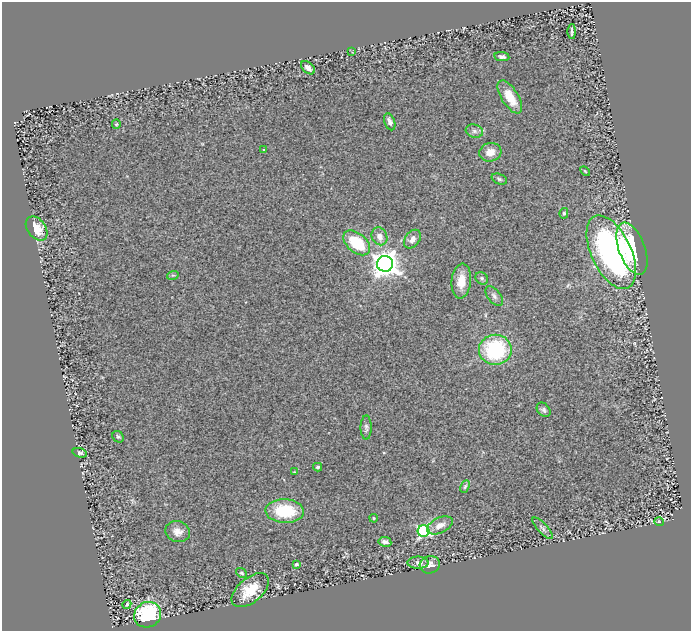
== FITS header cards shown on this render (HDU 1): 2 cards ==
NAXIS1  =                  689
NAXIS2  =                  629

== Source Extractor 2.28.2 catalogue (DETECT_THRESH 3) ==
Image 689 x 629 px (HDU 1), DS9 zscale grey, 1 PNG px = 1 image px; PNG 693 x 633 px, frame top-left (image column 1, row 629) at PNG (2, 2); each listed source drawn as its Kron ellipse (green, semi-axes under 4 px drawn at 4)
Background 0.453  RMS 0.12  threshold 0.351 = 3 sigma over >= 5 px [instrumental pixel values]
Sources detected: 47; all 47 listed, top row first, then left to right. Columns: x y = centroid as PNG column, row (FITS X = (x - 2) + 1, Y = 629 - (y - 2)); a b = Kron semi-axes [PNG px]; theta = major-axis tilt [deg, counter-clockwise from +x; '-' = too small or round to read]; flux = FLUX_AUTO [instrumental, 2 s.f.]
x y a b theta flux
572 31 7 3 90 15
352 52 2 2 - 3.7
502 57 7 4 -9 21
308 68 8 5 -43 44
510 97 19 8 -58 160
390 122 9 5 -69 30
116 124 5 4 - 8.5
474 131 9 6 -16 25
264 150 3 3 - 7
490 152 11 9 15 79
585 171 6 3 -45 7.7
499 179 8 5 -21 15
564 213 5 4 - 15
36 228 13 9 -53 160
379 236 9 7 -66 60
412 239 10 7 53 46
357 243 15 9 -40 350
632 249 27 13 -69 560
611 252 39 20 -65 2300
385 264 8 8 - 8600
173 275 6 3 16 11
482 278 7 5 -43 17
461 281 17 9 84 110
494 296 11 6 -50 28
495 350 16 15 - 690
544 410 8 6 -50 20
366 428 12 5 -90 24
118 437 6 5 - 14
80 453 7 4 -16 18
318 467 4 3 - 15
294 472 4 3 - 5.8
465 486 6 4 63 12
285 511 19 12 -3 380
374 518 4 3 - 8.5
659 522 5 3 - 6.4
440 525 14 7 26 67
542 528 14 5 -47 27
178 531 13 10 -15 63
423 531 6 5 - 1100
385 542 6 5 - 33
418 563 10 6 -2 32
296 564 4 3 - 12
430 565 10 8 15 58
242 573 6 4 -38 13
250 590 22 12 40 200
127 604 5 3 - 8.8
148 615 14 12 28 700